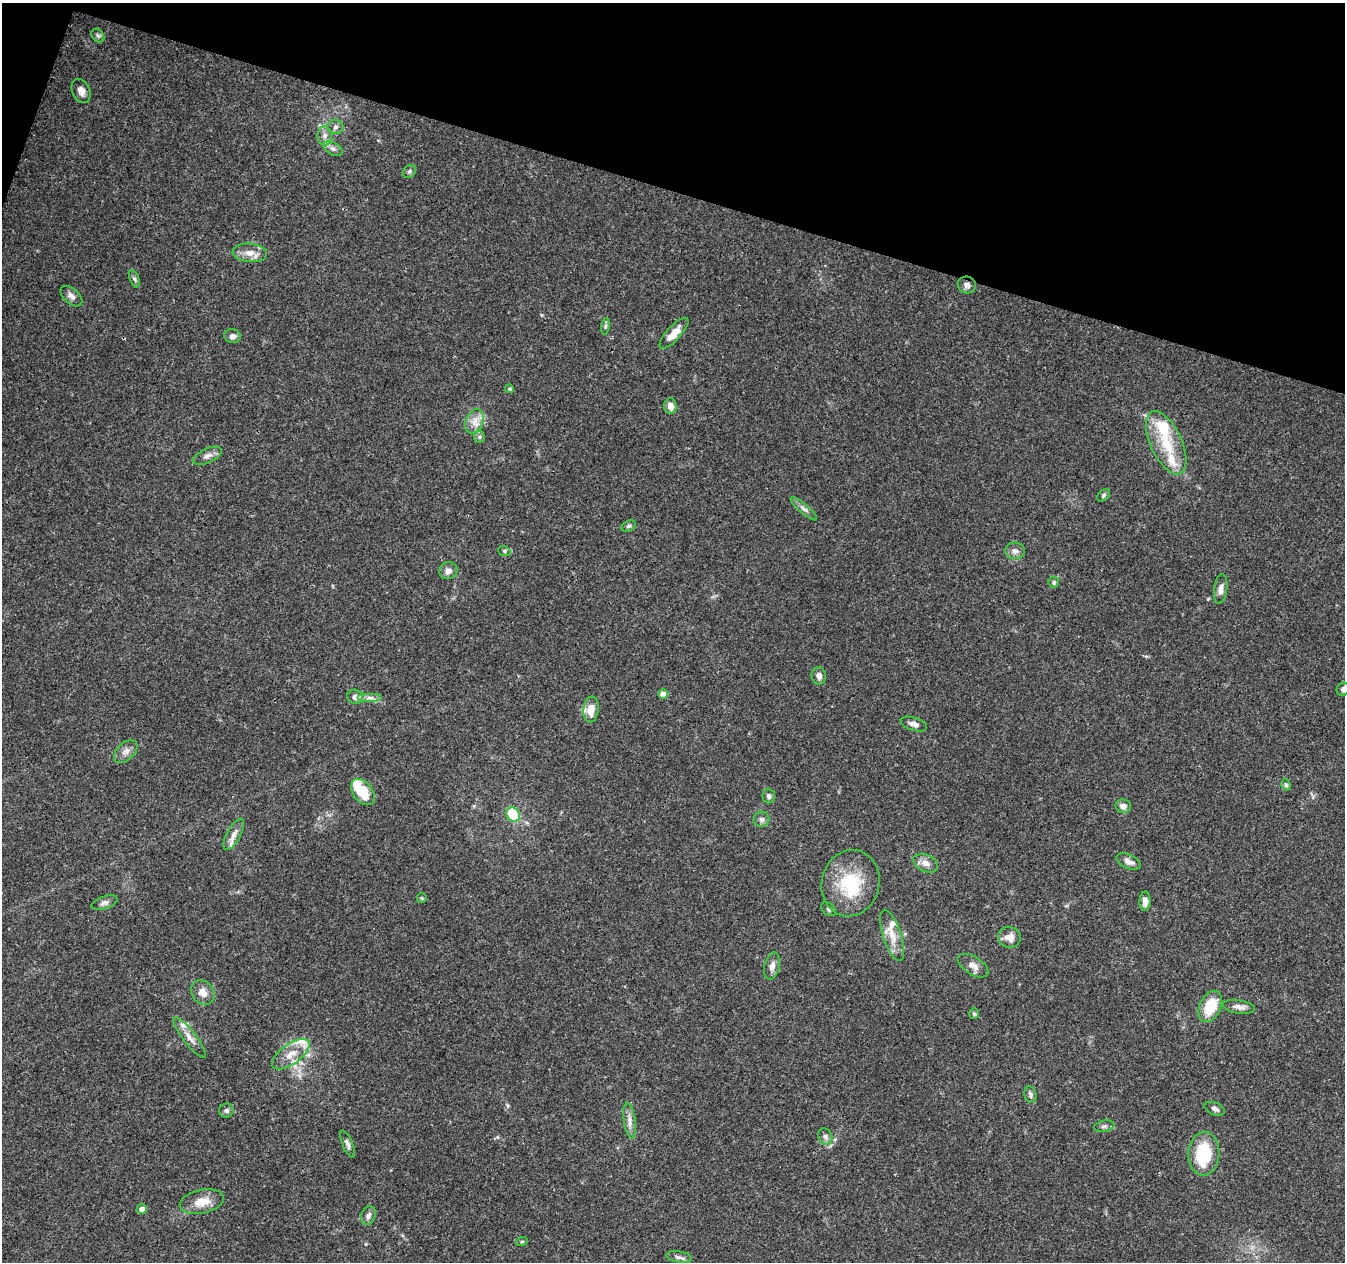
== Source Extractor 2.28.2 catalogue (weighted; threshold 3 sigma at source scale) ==
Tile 2 of 4 x 4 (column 2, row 1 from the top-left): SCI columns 1356-2698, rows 4064-5323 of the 5390 x 5544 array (HDU 1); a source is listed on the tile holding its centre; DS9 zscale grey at full resolution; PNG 1347 x 1264 px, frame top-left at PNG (2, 3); each listed source drawn as its Kron ellipse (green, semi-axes under 4 px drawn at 4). Shown black and unused: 15% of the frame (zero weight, under 3 of 4 exposures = <1% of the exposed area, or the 3 px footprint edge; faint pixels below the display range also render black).
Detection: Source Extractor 2.28.2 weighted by HDU 2 'WHT'; one run over the whole footprint, this tile lists its part. Background 0.0503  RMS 0.0025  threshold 0.0115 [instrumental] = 3 sigma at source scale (4.5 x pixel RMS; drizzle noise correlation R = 1.50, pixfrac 1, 0.0396/0.0396 arcsec/px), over >= 5 px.
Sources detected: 81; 1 inside a brighter object's white glare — neither listed nor drawn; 8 inside a brighter listed object's ellipse — not listed separately; the other 72 listed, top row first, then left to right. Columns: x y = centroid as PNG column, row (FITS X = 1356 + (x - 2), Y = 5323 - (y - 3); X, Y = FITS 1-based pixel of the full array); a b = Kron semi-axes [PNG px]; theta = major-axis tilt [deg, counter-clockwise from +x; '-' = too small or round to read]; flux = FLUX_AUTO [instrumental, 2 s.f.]
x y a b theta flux
98 36 7 5 -54 0.55
81 91 12 9 -65 1.5
335 127 8 7 - 0.84
325 136 10 7 89 1.3
333 149 10 6 -29 1
409 171 7 5 44 0.59
250 253 17 9 -5 2.6
134 279 9 4 -71 0.57
967 285 9 8 - 1
71 296 13 7 -42 1.3
605 326 8 4 81 0.45
674 333 20 7 47 3.1
232 336 8 7 - 1
510 389 4 4 - 0.49
670 406 8 6 -88 1.8
475 421 13 8 66 2.3
479 437 6 5 - 0.48
1166 443 34 16 -65 9.1
208 456 15 7 25 1.4
1103 495 7 5 43 0.48
804 509 17 4 -41 1
629 526 8 5 27 0.57
504 551 6 5 - 0.44
1015 551 10 8 -5 1.2
448 570 9 8 - 1.5
1054 582 5 5 - 0.52
1221 589 15 6 81 1.4
819 676 9 7 -85 1.3
1343 689 7 6 - 0.64
663 694 4 4 - 2.4
355 697 8 7 - 1.3
370 698 12 4 0 1.1
591 709 13 7 83 3.2
914 724 14 6 -18 1.3
126 752 14 8 44 1.5
1286 785 6 4 -73 0.49
363 792 15 9 -51 7.3
769 796 7 6 - 0.67
1123 806 8 6 -10 1.3
513 814 7 6 - 12
762 819 8 7 - 0.86
234 834 17 7 61 1.6
1128 861 13 6 -24 1.3
926 863 13 8 -24 1.8
851 883 33 29 76 14
422 898 5 4 - 0.31
1145 901 10 5 88 1.2
105 903 13 6 19 0.98
829 909 8 5 -42 0.55
892 935 27 9 -72 3.6
1009 937 11 10 - 2.2
772 966 14 7 76 1.5
973 966 17 9 -32 1.8
203 992 13 11 -51 2.2
1210 1006 16 10 64 7.6
1239 1007 16 6 -8 1.5
974 1014 5 4 - 0.42
190 1038 25 6 -52 2.1
291 1054 22 10 35 3.8
1030 1095 8 6 -78 0.74
1215 1109 10 6 -21 0.87
226 1111 7 6 - 0.73
630 1121 18 5 -81 1.6
1104 1126 10 5 11 0.74
825 1136 8 6 -64 0.87
348 1144 15 5 -68 0.94
1204 1154 22 15 87 16
202 1202 22 12 12 4
142 1209 5 4 - 1.7
368 1215 10 7 67 1.1
522 1241 6 3 19 0.3
679 1257 13 5 -10 0.97
Isophote crosses this tile's border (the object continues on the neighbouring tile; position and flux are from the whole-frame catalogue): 1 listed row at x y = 1343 689